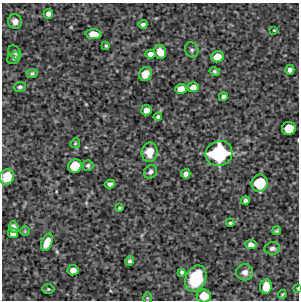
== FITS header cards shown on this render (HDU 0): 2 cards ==
NAXIS1  =                  297 /Length X axis
NAXIS2  =                  298 /Length Y axis

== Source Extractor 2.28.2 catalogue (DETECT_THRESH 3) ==
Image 297 x 298 px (HDU 0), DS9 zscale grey, 1 PNG px = 1 image px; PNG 301 x 302 px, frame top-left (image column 1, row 298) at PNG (2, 3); each listed source drawn as its Kron ellipse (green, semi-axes under 4 px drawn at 4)
Background 4820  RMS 250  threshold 738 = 3 sigma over >= 5 px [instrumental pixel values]
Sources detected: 54; all 54 listed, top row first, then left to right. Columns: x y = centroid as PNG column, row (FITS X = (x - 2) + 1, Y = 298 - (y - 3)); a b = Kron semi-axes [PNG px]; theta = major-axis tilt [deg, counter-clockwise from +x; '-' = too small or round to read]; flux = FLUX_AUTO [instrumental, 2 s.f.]
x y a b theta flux
48 14 5 4 - 6.1e+04
15 21 7 7 - 1.0e+05
143 24 4 4 - 4.4e+04
274 30 3 3 - 1.3e+04
93 34 8 5 -3 2.1e+05
106 46 4 3 - 2.2e+04
192 50 8 6 -66 4.1e+04
15 52 7 5 -54 5.5e+04
160 52 7 5 -68 1.6e+05
150 54 5 4 - 8.1e+04
217 57 6 5 - 1.8e+05
14 58 7 5 33 3.9e+04
290 70 5 4 - 6.0e+04
215 72 5 3 - 3.1e+04
32 73 5 4 - 3.0e+04
145 74 7 6 - 1.6e+05
20 87 6 4 16 3.2e+04
193 87 5 5 - 1.1e+05
181 89 6 5 - 1.5e+05
223 97 4 4 - 5.2e+04
146 110 5 5 - 1.1e+05
158 117 4 3 - 3.5e+04
289 128 7 6 - 3.8e+05
75 143 5 4 - 2.0e+04
149 152 10 8 82 2.3e+05
219 153 13 12 - 1.7e+06
88 165 5 5 - 3.1e+04
75 166 7 6 - 4.2e+05
150 172 7 6 - 5.6e+04
186 174 5 4 - 6.9e+04
7 177 8 7 - 2.7e+05
260 183 8 8 - 7.0e+05
110 184 5 4 - 5.4e+04
245 201 4 4 - 5.0e+04
119 208 4 3 - 2.0e+04
230 223 4 3 - 2.7e+04
14 227 6 4 -64 6.4e+04
25 231 4 4 - 1.7e+04
276 231 4 3 - 2.8e+04
13 233 5 5 - 8.2e+04
47 242 9 5 69 2.0e+05
251 245 5 4 - 8.5e+04
272 248 7 6 - 4.8e+04
130 261 5 4 - 3.3e+04
73 270 5 5 - 1.2e+05
182 272 4 3 - 3.3e+04
245 272 8 8 - 9.8e+04
196 279 13 10 67 7.8e+05
266 287 7 6 - 2.1e+05
298 288 3 2 - 1.1e+04
48 289 6 5 - 2.4e+04
282 294 4 3 - 2.0e+04
204 296 7 6 - 2.4e+05
147 298 6 4 90 1.9e+04
At the frame edge (FLAGS 8, measured only in part): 4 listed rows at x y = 289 128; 7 177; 298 288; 204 296